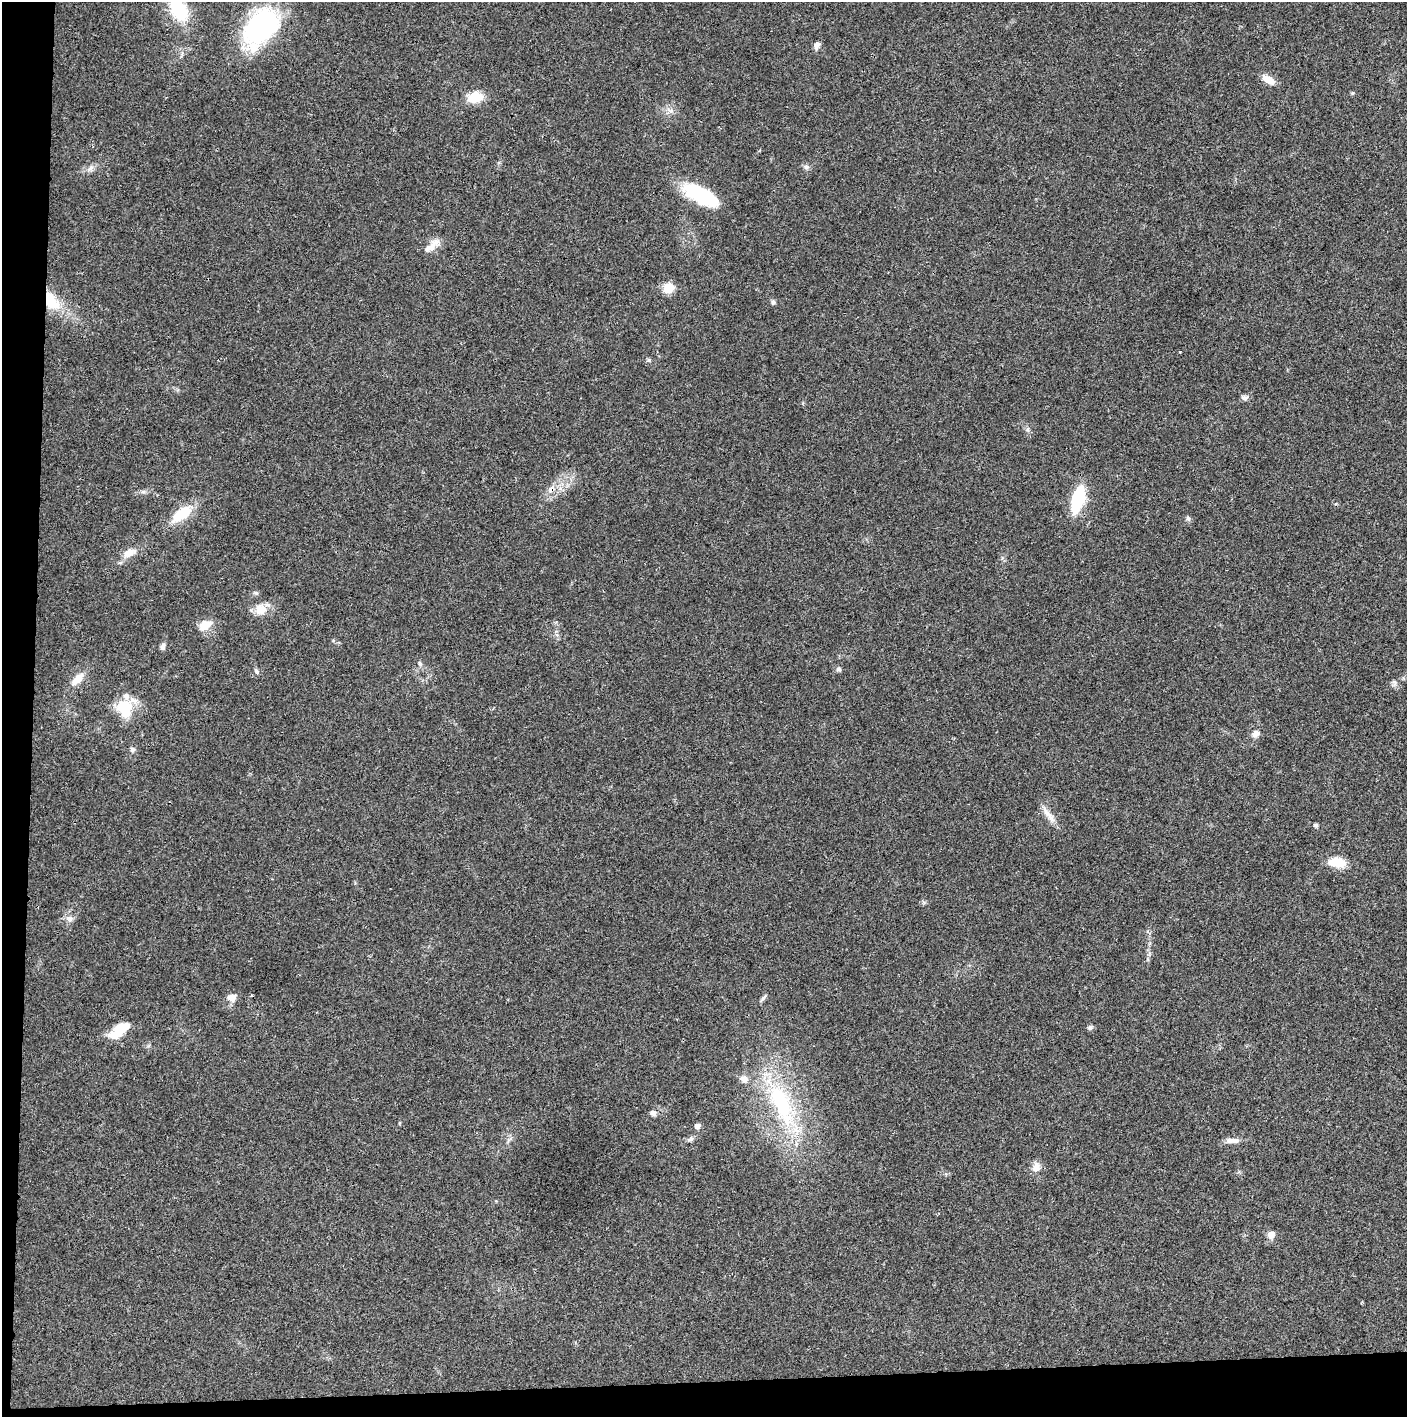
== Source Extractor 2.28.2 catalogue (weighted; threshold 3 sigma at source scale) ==
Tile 7 of 3 x 3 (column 1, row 3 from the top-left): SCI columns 4-1408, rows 2-1416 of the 4219 x 4245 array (HDU 1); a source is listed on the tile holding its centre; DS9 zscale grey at full resolution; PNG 1409 x 1419 px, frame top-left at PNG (2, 2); no overlay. Shown black and unused: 5% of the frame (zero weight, under 3 of 4 exposures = <1% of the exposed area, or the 3 px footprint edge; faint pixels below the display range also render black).
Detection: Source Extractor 2.28.2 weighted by HDU 2 'WHT'; one run over the whole footprint, this tile lists its part. Background 0.0195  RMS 0.0041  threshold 0.0186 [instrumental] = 3 sigma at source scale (4.5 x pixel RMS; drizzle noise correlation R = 1.50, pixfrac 1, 0.05/0.05 arcsec/px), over >= 5 px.
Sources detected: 49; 2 inside a brighter object's white glare — not listed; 3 inside a brighter listed object's ellipse — not listed separately; the other 44 listed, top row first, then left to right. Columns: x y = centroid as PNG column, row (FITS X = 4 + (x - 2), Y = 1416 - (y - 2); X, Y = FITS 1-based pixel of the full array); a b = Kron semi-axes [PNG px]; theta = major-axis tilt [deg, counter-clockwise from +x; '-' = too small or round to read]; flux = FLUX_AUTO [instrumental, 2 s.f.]
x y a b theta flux
178 10 21 14 -59 22
261 26 38 25 46 68
817 45 9 6 56 1.8
1268 79 15 7 -32 4.7
1352 93 5 4 - 0.6
475 97 14 10 12 9.8
806 167 8 6 -20 1
700 195 40 15 -29 26
430 248 21 9 35 4.3
668 288 11 10 - 5.8
51 301 26 14 -52 13
773 302 7 5 -89 0.82
1244 398 8 7 - 1.4
551 489 12 7 50 2.5
1078 499 19 9 74 31
181 514 27 12 37 12
1188 518 7 5 -73 0.93
129 553 18 9 26 4.3
261 609 15 15 - 5.4
205 625 18 11 30 4.9
163 646 9 6 79 1.3
420 664 7 4 -46 0.76
838 669 7 6 - 0.95
257 671 8 5 -60 0.93
77 679 18 9 46 4.6
125 712 22 21 - 11
1255 734 9 8 - 2.2
132 749 7 6 - 0.95
1046 812 20 6 -62 3.5
1316 825 5 4 - 0.95
1337 862 23 11 -6 6.7
70 919 10 7 -17 1.7
763 998 10 4 46 0.91
233 999 10 8 27 1.9
1090 1027 7 6 - 0.9
121 1028 17 11 24 8.2
744 1079 10 8 -16 2.5
781 1104 69 24 -67 44
653 1113 8 7 - 1.4
697 1126 5 5 - 2
691 1139 8 6 40 1.1
1232 1141 19 7 0 2.7
1036 1168 13 10 73 3.1
1271 1235 10 9 - 2.6
Overlapping masked pixels (flux is a lower limit): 2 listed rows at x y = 51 301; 551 489
Isophote crosses this tile's border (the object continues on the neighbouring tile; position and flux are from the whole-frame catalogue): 1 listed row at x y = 178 10
Unlisted compact peaks at least as high as the median listed source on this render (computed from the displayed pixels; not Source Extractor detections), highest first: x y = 90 169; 649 360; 1027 430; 143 492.